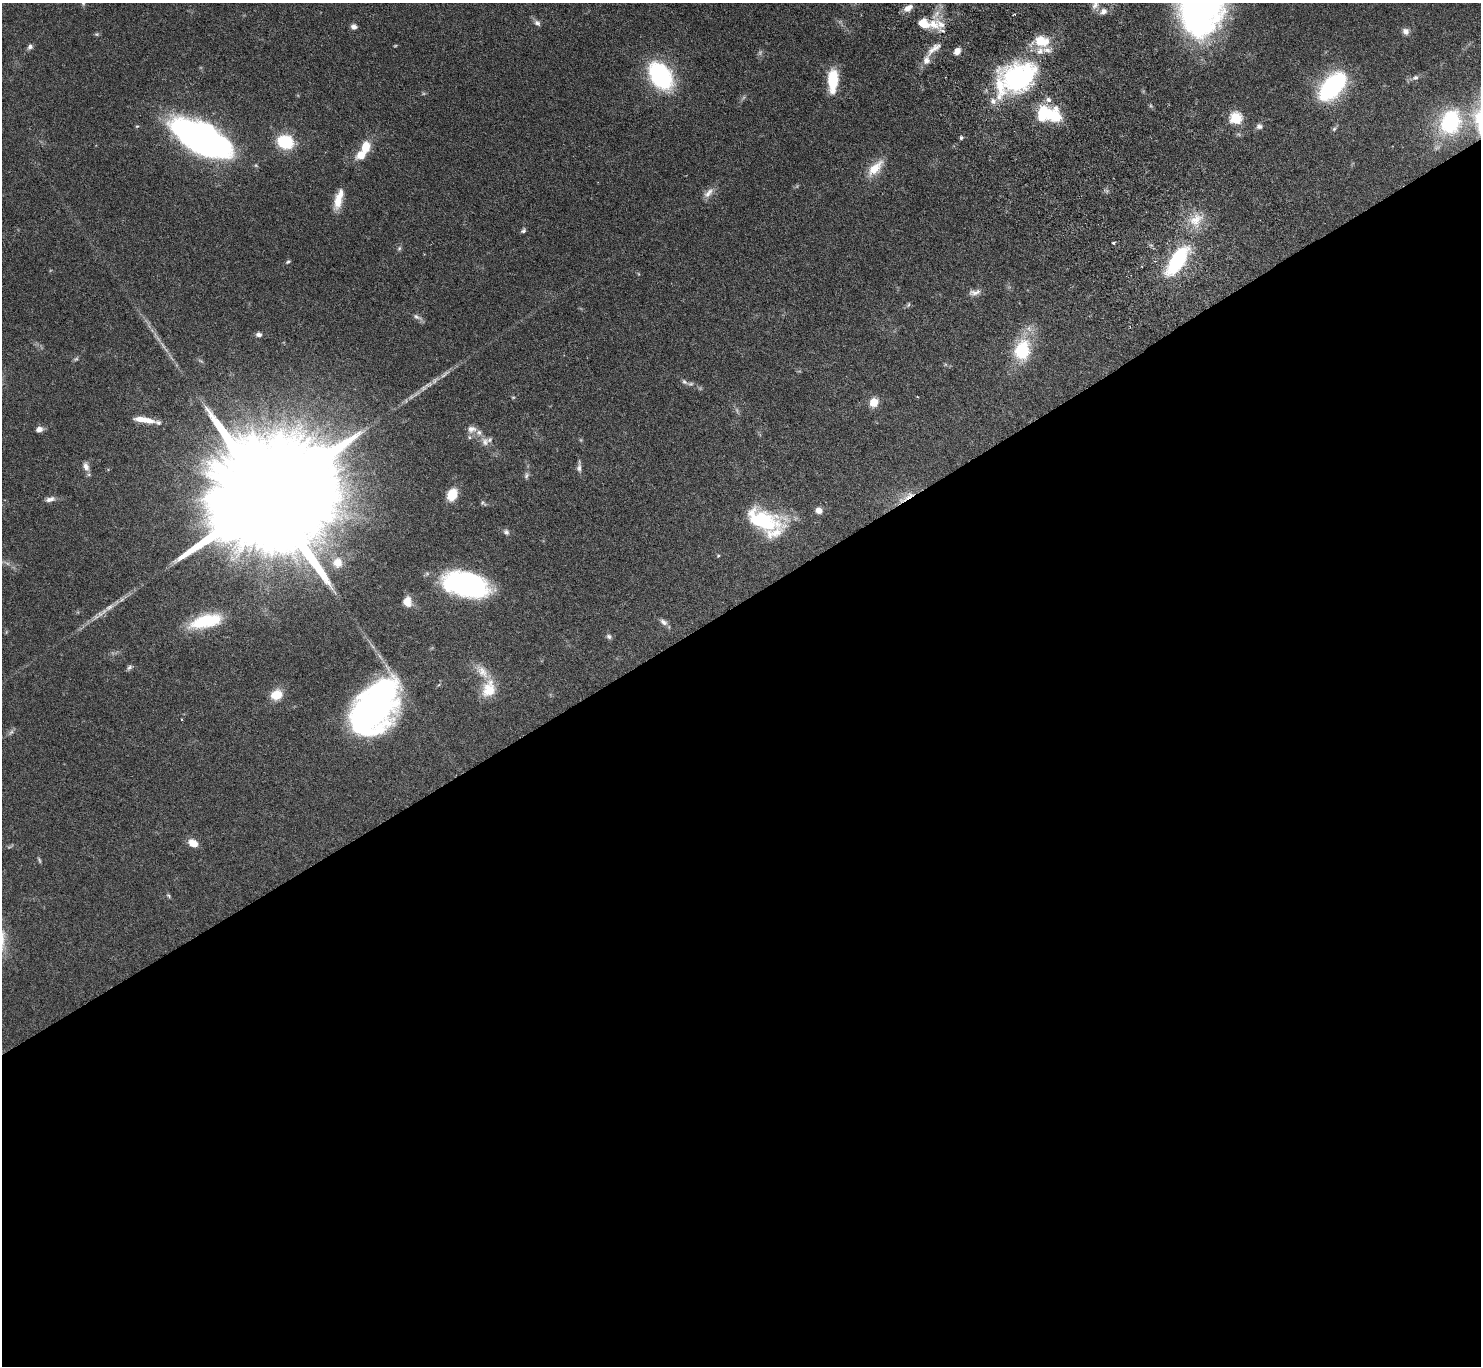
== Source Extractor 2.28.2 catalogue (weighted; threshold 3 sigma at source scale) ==
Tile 15 of 4 x 4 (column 3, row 4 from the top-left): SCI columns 3009-4487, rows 332-1695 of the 6044 x 5994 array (HDU 1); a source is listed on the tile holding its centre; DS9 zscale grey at full resolution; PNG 1483 x 1368 px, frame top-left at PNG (2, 3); no overlay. Shown black and unused: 56% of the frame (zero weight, under 3 of 6 exposures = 4% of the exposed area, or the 3 px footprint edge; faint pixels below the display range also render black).
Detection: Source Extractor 2.28.2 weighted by HDU 2 'WHT'; one run over the whole footprint, this tile lists its part. Background 0.0972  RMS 0.0035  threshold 0.0143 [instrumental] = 3 sigma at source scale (4.09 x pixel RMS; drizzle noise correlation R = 1.36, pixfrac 0.8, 0.05/0.05 arcsec/px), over >= 5 px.
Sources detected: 99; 8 too faint to see at this stretch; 4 inside a brighter object's white glare — not listed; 11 inside a brighter listed object's ellipse — not listed separately; the other 76 listed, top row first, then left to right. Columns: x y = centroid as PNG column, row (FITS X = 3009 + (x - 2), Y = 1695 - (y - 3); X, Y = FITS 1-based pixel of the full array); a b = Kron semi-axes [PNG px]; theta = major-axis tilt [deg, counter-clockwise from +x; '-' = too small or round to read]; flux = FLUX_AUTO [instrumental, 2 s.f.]
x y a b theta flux
1095 5 14 8 65 2.5
908 8 11 7 34 2.6
1103 11 11 9 25 2.1
1014 14 4 2 - 0.28
537 23 10 7 -39 1.2
923 23 15 10 -26 5.3
941 24 25 13 -65 5.4
354 27 7 6 - 1.3
1406 31 9 8 - 1.6
97 34 6 5 - 0.47
1042 41 20 14 -11 8.2
30 47 7 6 - 1
934 48 26 8 39 3.5
957 51 8 6 62 2.5
660 76 18 12 -55 63
1016 78 41 28 28 60
1415 78 9 6 30 1.2
833 80 21 9 88 13
1332 86 27 15 49 49
1052 115 21 16 -20 14
1236 118 6 6 - 31
1450 122 24 19 66 31
1259 126 8 7 - 1.1
1334 129 8 5 54 0.64
200 138 48 20 -28 190
961 138 5 5 - 0.55
285 142 11 9 -20 22
365 147 11 8 75 6.3
875 168 24 10 47 6.6
709 193 18 8 47 2.3
338 199 23 8 75 5.4
1196 220 25 18 44 7.8
523 231 7 4 41 0.67
1113 243 3 3 - 0.37
399 248 7 5 68 0.65
1177 260 38 16 56 27
288 262 7 4 36 0.52
639 274 5 3 - 0.31
974 292 15 7 11 1.8
908 305 8 4 63 0.52
417 317 16 6 -26 1.3
259 335 7 6 - 1.2
1022 350 28 20 78 16
691 384 14 6 -8 1.5
513 397 6 4 1 0.34
874 402 5 5 - 12
144 420 24 6 -9 5.2
39 429 7 6 - 2
472 429 13 9 2 2
485 442 14 11 -75 2.5
86 467 12 7 -71 2
579 467 15 5 88 1.2
526 475 10 6 72 0.94
452 494 15 11 66 6.1
908 496 25 7 35 4
266 498 79 23 32 26000
50 499 14 7 13 1.6
483 503 8 5 -43 0.62
819 510 7 6 - 2.3
767 522 42 29 -46 21
506 532 9 7 -40 1.1
718 556 5 4 - 0.34
337 563 16 15 - 5.4
466 585 38 20 -13 70
407 601 12 10 -82 3.7
109 607 35 6 34 4.3
206 621 36 14 14 18
663 622 11 7 -39 1.3
609 636 8 6 -21 0.85
129 667 8 5 48 0.77
489 689 23 16 77 7.9
276 695 11 10 - 6.2
369 711 49 37 48 100
193 843 11 7 -30 3.8
39 860 9 4 -72 0.5
169 896 9 4 -45 0.5
Overlapping masked pixels (flux is a lower limit): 3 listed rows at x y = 923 23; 934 48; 908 496
Isophote crosses this tile's border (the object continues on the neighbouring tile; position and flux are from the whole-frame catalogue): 1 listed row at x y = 1095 5